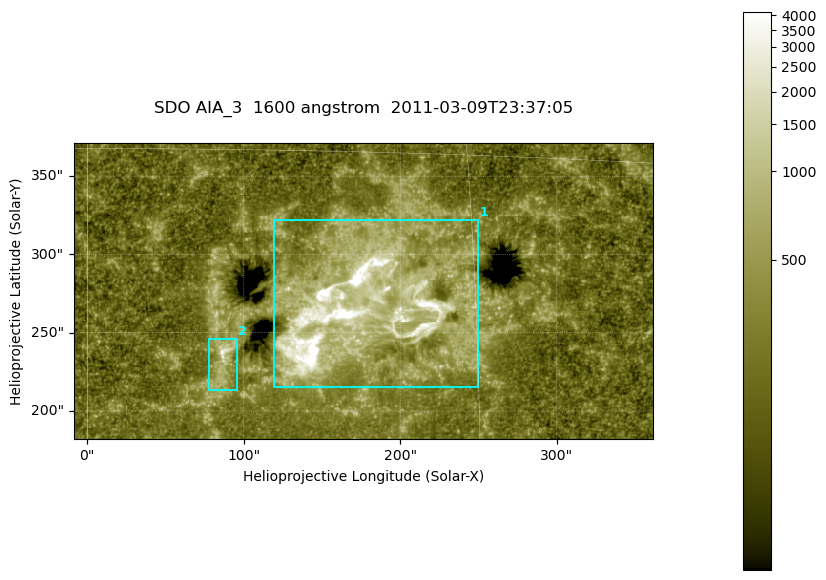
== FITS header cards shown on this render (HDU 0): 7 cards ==
TELESCOP= 'SDO     '           /
INSTRUME= 'AIA_3   '           /
WAVELNTH=                 1600 /
WAVEUNIT= 'angstrom'           /
DATE-OBS= '2011-03-09T23:37:05.118' /
CTYPE1  = 'HPLN-TAN'           /
CTYPE2  = 'HPLT-TAN'           /

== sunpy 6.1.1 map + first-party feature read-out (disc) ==
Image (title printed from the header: SDO AIA_3  1600 angstrom  2011-03-09T23:37:05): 607 x 311 px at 0.609 arcsec/px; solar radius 967 arcsec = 1586 px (partial field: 2.4% of the solar disc is inside the frame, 100% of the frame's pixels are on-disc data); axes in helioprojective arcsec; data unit not stated in the header (colour bar unlabelled)
Pointing: header CRPIX1/2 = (2052.59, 2044.23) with CRVAL1/2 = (0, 0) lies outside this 607 x 311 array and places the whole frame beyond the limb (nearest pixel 1.42 R_sun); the SolarSoft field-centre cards XCEN/YCEN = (176.3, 276.6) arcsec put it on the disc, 1892 arcsec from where CRPIX/CRVAL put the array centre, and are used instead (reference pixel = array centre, CRVAL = XCEN/YCEN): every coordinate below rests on XCEN/YCEN
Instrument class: DISC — disc imager (sunpy class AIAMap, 1600 A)
Bright regions (active regions / flare kernels): reference = the on-disc median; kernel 5 px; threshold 5 sigma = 445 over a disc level ~257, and >= 1.15x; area >= 188 px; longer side >= 4 px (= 2.4 arcsec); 2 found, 2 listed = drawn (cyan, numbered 1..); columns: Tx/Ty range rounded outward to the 2 arcsec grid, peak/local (2 s.f.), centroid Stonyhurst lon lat
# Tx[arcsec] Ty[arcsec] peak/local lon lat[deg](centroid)
1 118..250 214..322 25 +10 +9
2 78..96 212..246 11 +5 +7